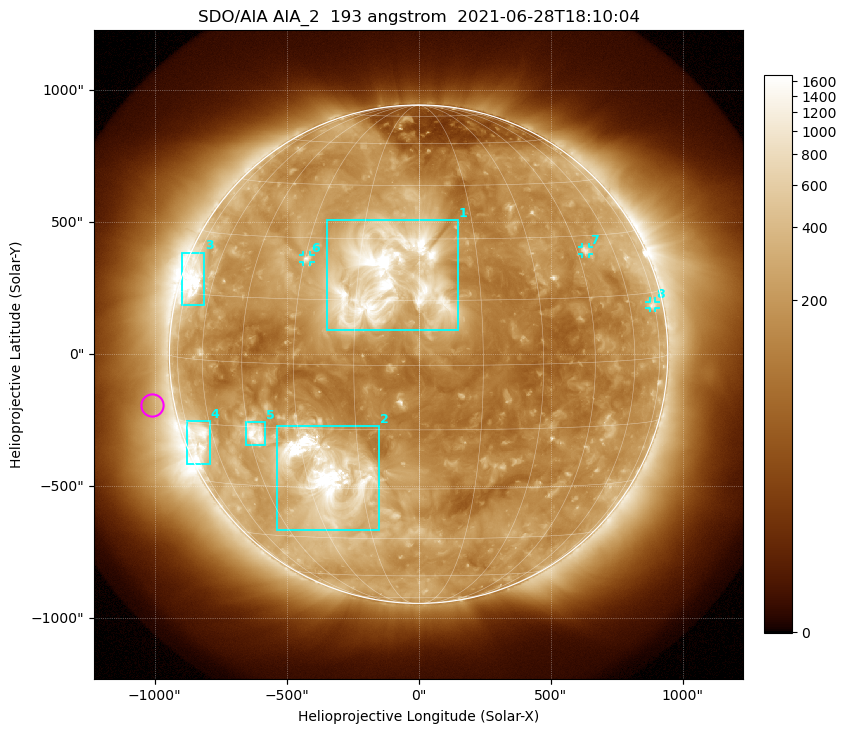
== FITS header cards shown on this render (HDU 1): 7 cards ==
TELESCOP= 'SDO/AIA '           / For AIA: SDO/AIA
INSTRUME= 'AIA_2   '           / For AIA: AIA_ATA1, AIA_ATA2, AIA_ATA3 or AIA_AT
WAVELNTH=                  193 / [angstrom] Wavelength
WAVEUNIT= 'angstrom'           / Wavelength unit: angstrom
DATE-OBS= '2021-06-28T18:10:04.843' / [ISO] Date when observation started; ISO 8
CTYPE1  = 'HPLN-TAN'           / CTYPE1: HPLN
CTYPE2  = 'HPLT-TAN'           / CTYPE2: HPLT

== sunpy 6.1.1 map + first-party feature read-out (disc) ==
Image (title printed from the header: SDO/AIA AIA_2  193 angstrom  2021-06-28T18:10:04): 1024 x 1024 px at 2.4 arcsec/px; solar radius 944 arcsec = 393 px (full disc in frame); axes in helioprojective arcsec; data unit not stated in the header (colour bar unlabelled)
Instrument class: DISC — disc imager (sunpy class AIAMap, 193 A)
Bright regions (active regions / flare kernels): reference = the median radial profile (limb darkening/brightening removed); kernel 9 px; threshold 5 sigma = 393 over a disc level ~176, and >= 1.15x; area >= 12 px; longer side >= 9 px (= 22 arcsec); searched inside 0.97 R_sun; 8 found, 8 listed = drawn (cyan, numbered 1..; 3 of them under ~33 arcsec drawn as corner ticks so the feature stays visible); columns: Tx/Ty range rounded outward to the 5 arcsec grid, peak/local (2 s.f.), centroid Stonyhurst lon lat
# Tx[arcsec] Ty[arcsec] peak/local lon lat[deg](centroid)
1 -350..150 90..510 23 -8 +20
2 -540..-150 -665..-270 22 -24 -27
3 -895..-810 185..385 11 -71 +18
4 -880..-790 -420..-255 6.6 -68 -19
5 -655..-580 -345..-255 9.2 -43 -17
6 -440..-410 350..375 5.1 -29 +25
7 620..645 380..405 4.8 +48 +26
8 875..900 175..200 3.4 +74 +12
Off-limb structures (1.02-1.3 R_sun): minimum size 162 px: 3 found; the strongest spans PA ~50..130 deg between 1.02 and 1.3 R_sun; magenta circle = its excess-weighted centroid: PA ~100 deg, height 1.09 R_sun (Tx ~-1010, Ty ~-190 arcsec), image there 1.5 x the reference